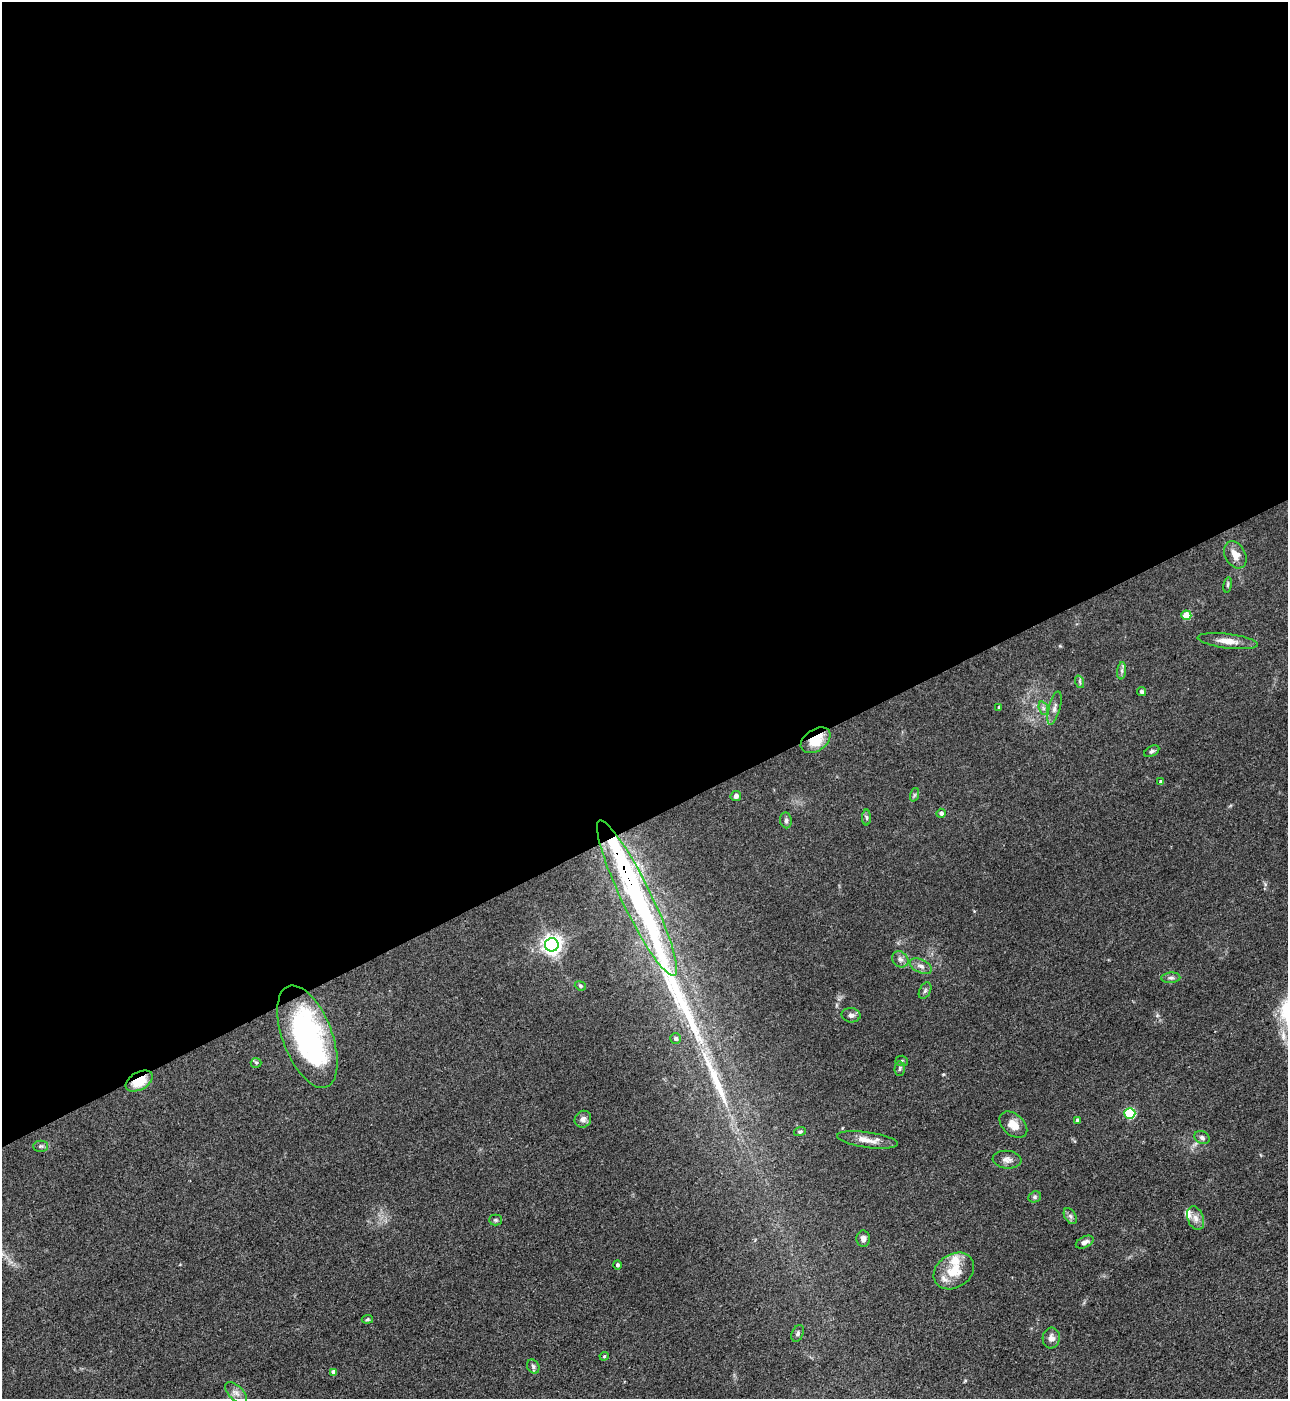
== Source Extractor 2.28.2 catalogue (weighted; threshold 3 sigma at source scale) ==
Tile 2 of 4 x 4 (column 2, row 1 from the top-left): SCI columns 1572-2857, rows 4193-5589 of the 5581 x 5590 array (HDU 1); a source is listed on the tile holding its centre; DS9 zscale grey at full resolution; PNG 1290 x 1401 px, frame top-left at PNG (2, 2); each listed source drawn as its Kron ellipse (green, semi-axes under 4 px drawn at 4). Shown black and unused: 59% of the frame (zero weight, under 3 of 4 exposures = <1% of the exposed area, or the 3 px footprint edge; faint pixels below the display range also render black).
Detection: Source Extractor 2.28.2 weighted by HDU 2 'WHT'; one run over the whole footprint, this tile lists its part. Background 0.0534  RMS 0.0055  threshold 0.0246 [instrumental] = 3 sigma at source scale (4.5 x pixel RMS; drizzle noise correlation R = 1.50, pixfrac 1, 0.05/0.05 arcsec/px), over >= 5 px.
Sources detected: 64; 2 inside a brighter object's white glare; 2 long thin detections or spike segments (spike, bleed or trail) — neither listed nor drawn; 4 inside a brighter listed object's ellipse — not listed separately; the other 56 listed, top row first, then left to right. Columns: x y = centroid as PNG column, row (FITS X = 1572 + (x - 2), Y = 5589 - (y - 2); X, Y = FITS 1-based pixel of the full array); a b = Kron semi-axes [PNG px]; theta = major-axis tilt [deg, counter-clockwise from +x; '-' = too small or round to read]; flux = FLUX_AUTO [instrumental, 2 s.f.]
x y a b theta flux
1235 555 14 10 -62 5.3
1228 585 8 4 81 0.87
1186 615 5 4 - 14
1228 641 30 7 -7 6.2
1122 671 9 4 82 1.4
1080 682 6 4 -71 0.88
1142 692 5 4 - 1.1
999 707 4 4 - 0.54
1043 708 7 4 -72 1.3
1054 708 17 5 75 2.5
816 740 16 10 34 14
1152 751 8 5 29 1.3
1161 782 4 4 - 2.2
914 795 7 4 71 0.91
736 796 5 5 - 1.9
941 813 4 4 - 1.7
866 818 8 4 -89 1
786 820 8 6 -84 1.5
637 898 86 15 -64 120
552 945 7 6 - 310
900 959 9 7 -42 2.1
921 966 12 6 -24 2.7
1171 978 9 5 4 1.5
580 986 6 4 -22 0.72
925 991 9 5 63 1.3
851 1015 9 7 -4 2
307 1037 54 24 -69 100
676 1038 5 5 - 1.5
902 1061 6 5 - 0.94
256 1063 5 5 - 0.79
900 1069 7 5 86 1.1
139 1081 15 8 29 13
1130 1113 5 5 - 42
583 1119 9 8 - 2.6
1077 1120 4 4 - 1.2
1013 1125 16 10 -41 5.8
800 1132 6 4 16 0.87
1202 1138 8 6 -25 1.7
867 1140 31 7 -8 6.4
40 1146 7 5 0 1.2
1007 1160 14 9 -5 3.1
1035 1197 7 5 21 1
1070 1216 9 5 -60 1.5
1195 1218 12 8 -70 3.6
495 1220 6 5 - 0.9
863 1239 8 6 -89 2.1
1085 1242 9 5 27 2.3
617 1265 4 4 - 1.2
954 1271 21 16 33 13
367 1319 6 4 6 0.74
798 1333 9 5 64 1.3
1051 1338 10 8 85 2.7
604 1356 4 4 - 0.58
533 1366 7 5 -60 1.3
333 1372 4 4 - 2.9
236 1393 14 7 -45 3.1
Overlapping masked pixels (flux is a lower limit): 3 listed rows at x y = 816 740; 637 898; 139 1081